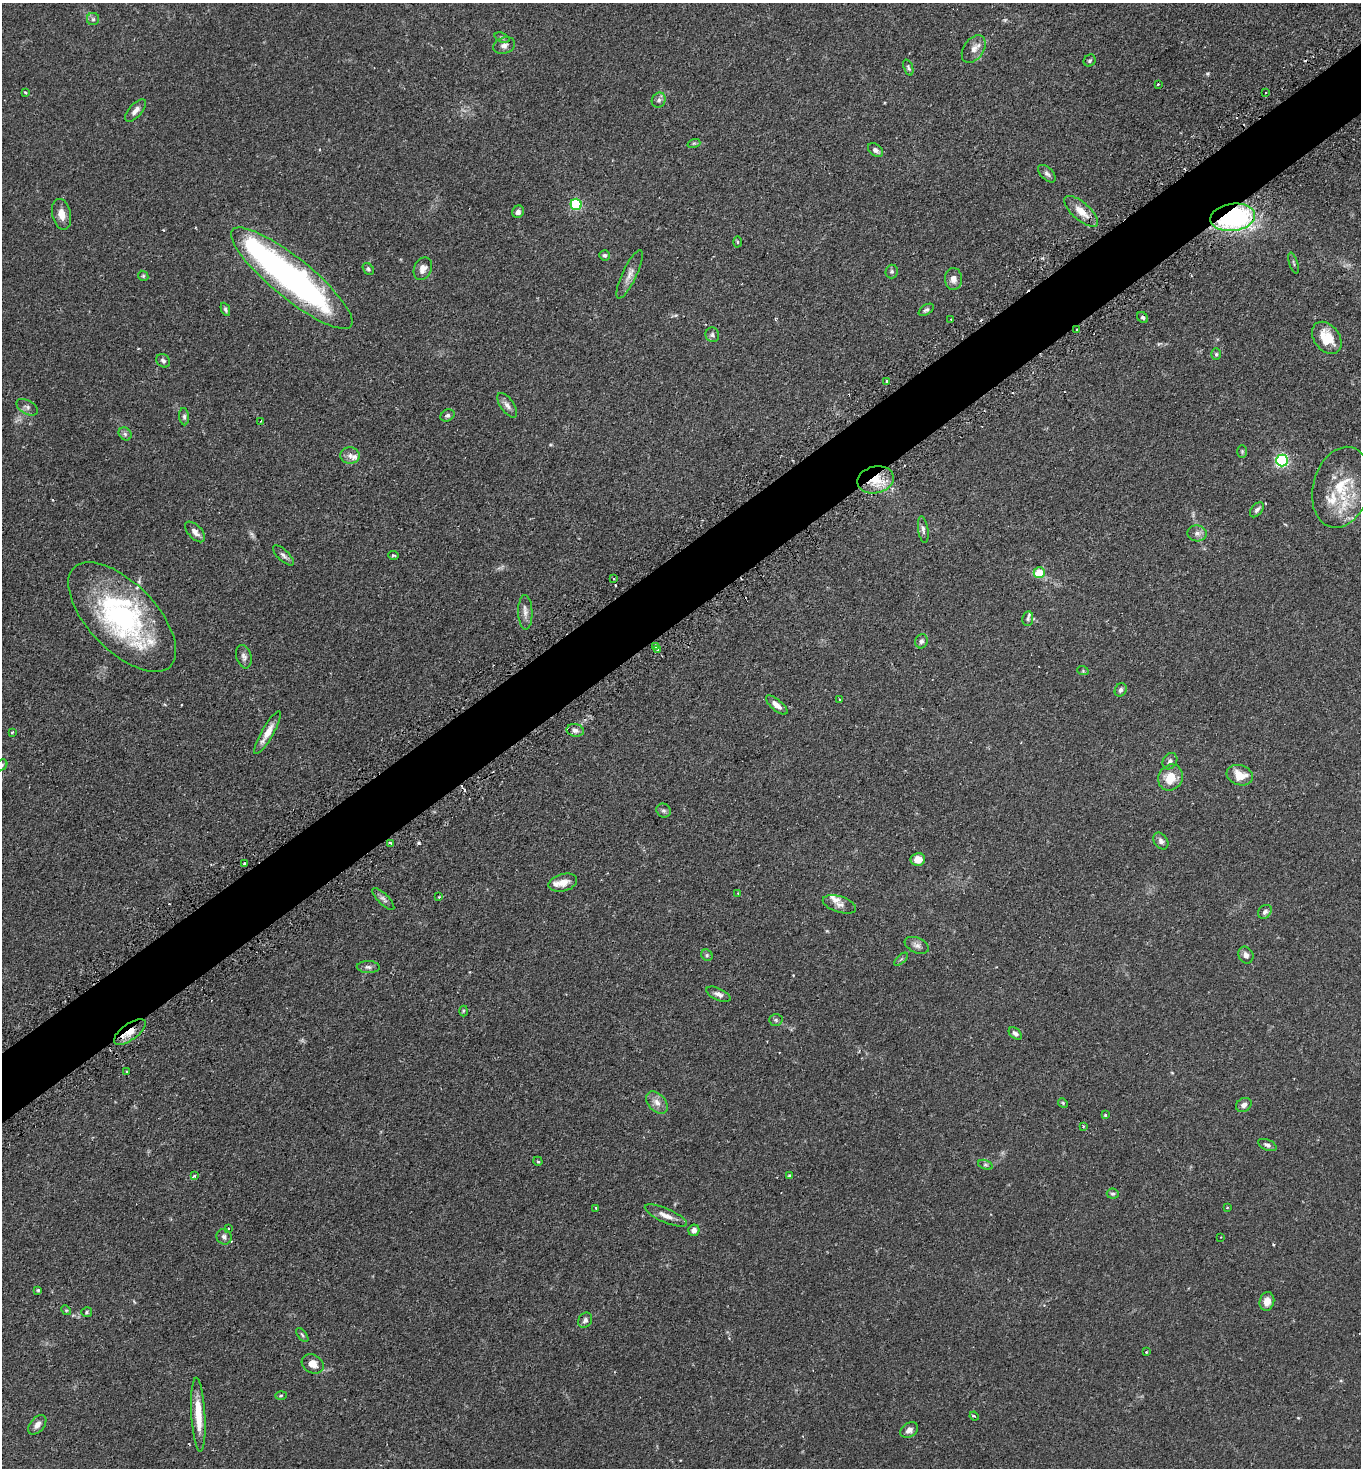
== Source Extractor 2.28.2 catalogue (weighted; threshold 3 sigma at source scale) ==
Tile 10 of 4 x 4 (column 2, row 3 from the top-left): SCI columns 1547-2905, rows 1513-2978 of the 5949 x 5957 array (HDU 1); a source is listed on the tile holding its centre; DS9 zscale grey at full resolution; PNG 1363 x 1470 px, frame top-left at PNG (2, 3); each listed source drawn as its Kron ellipse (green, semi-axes under 4 px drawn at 4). Shown black and unused: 5% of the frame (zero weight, under 2 of 3 exposures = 4% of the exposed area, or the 3 px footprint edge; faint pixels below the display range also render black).
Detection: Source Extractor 2.28.2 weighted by HDU 2 'WHT'; one run over the whole footprint, this tile lists its part. Background 0.131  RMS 0.0059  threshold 0.0263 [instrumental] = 3 sigma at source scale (4.5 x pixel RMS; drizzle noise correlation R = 1.50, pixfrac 1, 0.05/0.05 arcsec/px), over >= 5 px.
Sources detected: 148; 1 too faint to see at this stretch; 1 inside a brighter object's white glare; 9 cosmic-ray / hot-pixel residue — neither listed nor drawn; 8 inside a brighter listed object's ellipse — not listed separately; the other 129 listed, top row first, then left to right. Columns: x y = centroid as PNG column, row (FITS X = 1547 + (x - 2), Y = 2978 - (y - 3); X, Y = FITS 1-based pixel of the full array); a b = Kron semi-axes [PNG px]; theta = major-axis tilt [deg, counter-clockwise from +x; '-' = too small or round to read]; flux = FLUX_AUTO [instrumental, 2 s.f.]
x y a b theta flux
93 19 6 6 - 1.2
502 38 8 4 -22 1
504 46 11 8 20 2.6
974 49 15 10 55 4.1
1090 60 6 5 - 0.96
908 68 8 4 -69 1
1158 84 3 2 - 0.57
25 92 3 3 - 0.66
1266 93 3 3 - 1.1
659 100 8 7 - 1.6
135 110 14 6 49 2.9
694 143 6 4 18 0.87
875 150 8 5 -38 2
1047 174 11 6 -46 1.6
576 204 5 5 - 53
1081 211 21 8 -41 7.3
518 212 6 5 - 2
61 214 15 9 -78 5.2
1233 217 22 13 8 91
738 242 5 3 - 0.56
605 255 5 5 - 1.1
1294 263 11 2 -72 0.81
368 269 6 5 - 1.1
423 269 12 8 66 3.8
892 271 7 6 - 1.1
630 274 26 7 65 4.3
143 276 5 4 - 0.81
292 278 76 20 -39 190
953 279 11 8 -87 3.5
225 309 7 4 -67 1
926 310 8 5 33 1.2
1143 317 6 5 - 1.1
951 320 3 2 - 0.52
1076 330 3 2 - 0.53
712 335 7 6 - 1.3
1327 338 18 12 -52 13
1216 354 6 5 - 0.96
163 361 7 6 - 1.5
887 381 3 3 - 0.68
507 405 14 6 -54 2.6
27 407 11 6 -30 2
447 415 7 5 31 1.3
184 417 9 5 -85 1.3
261 421 3 2 - 0.46
125 434 7 5 -45 1.4
1242 451 6 5 - 0.79
350 455 9 8 - 2.9
1282 460 6 6 - 100
875 480 18 13 13 13
1342 487 41 28 74 29
1257 510 9 5 50 1.5
923 529 13 5 -81 1.8
195 532 13 6 -46 3.1
1197 533 9 8 - 2.6
283 555 13 5 -43 1.9
393 555 5 3 - 0.85
1039 573 5 5 - 12
613 578 3 3 - 2.3
525 612 17 7 -88 3.3
122 617 69 34 -46 100
1028 619 7 5 83 1.1
921 641 7 6 - 1.6
655 646 4 3 - 1.6
658 649 4 3 - 1
244 657 12 7 -75 2.2
1083 671 6 3 -18 0.59
1121 690 7 5 60 1.3
840 700 3 3 - 1.6
777 705 13 5 -40 3.7
575 730 9 6 -9 2
12 732 3 2 - 0.9
268 733 24 6 60 6
1170 761 9 7 57 1.8
2 765 6 5 - 0.81
1240 775 13 10 -17 8.7
1170 777 13 11 60 11
664 811 7 6 - 1.4
1161 841 9 6 -54 2.1
391 843 4 2 - 1.2
918 859 7 6 - 5.5
245 863 3 3 - 1.4
563 883 14 8 15 5
738 893 3 2 - 0.37
439 897 3 3 - 0.76
383 899 14 5 -44 2.1
839 904 17 8 -18 3.4
1265 912 7 6 - 1.5
917 945 12 7 -23 2.5
707 955 6 5 - 0.9
1246 955 9 7 -59 2.2
901 959 8 3 44 0.74
368 967 11 6 -1 1.8
718 994 13 6 -24 2.3
463 1011 5 3 - 0.6
776 1020 7 5 -2 1
130 1032 19 8 36 6.9
1015 1034 7 5 -40 1.6
127 1072 3 2 - 0.61
657 1102 13 8 -47 4
1063 1103 5 4 - 0.58
1244 1105 8 6 30 2.3
1105 1115 4 3 - 0.83
1083 1126 4 3 - 0.64
1267 1145 10 5 -24 1.6
538 1161 5 4 - 0.71
985 1165 7 4 -18 0.93
194 1176 4 3 - 1.9
790 1176 4 3 - 1.1
1113 1194 6 5 - 1.1
1227 1207 3 2 - 0.43
596 1208 3 3 - 0.64
666 1216 23 7 -23 4.6
228 1228 4 3 - 0.69
694 1230 6 5 - 3
224 1237 8 7 - 2
1221 1237 3 2 - 0.37
38 1290 4 4 - 0.65
1267 1301 9 7 77 4.6
66 1310 5 4 - 0.64
87 1312 5 5 - 0.82
585 1320 8 6 57 1.7
302 1335 8 4 -53 0.95
1146 1352 2 2 - 0.46
313 1364 11 9 -29 5.5
281 1395 5 3 - 0.64
198 1415 37 7 -87 13
974 1416 5 3 - 0.73
37 1425 11 7 49 2.9
909 1430 9 7 34 2.8
Overlapping masked pixels (flux is a lower limit): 3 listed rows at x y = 1233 217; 875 480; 130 1032
Isophote crosses this tile's border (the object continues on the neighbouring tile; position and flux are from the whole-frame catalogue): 1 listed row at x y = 2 765